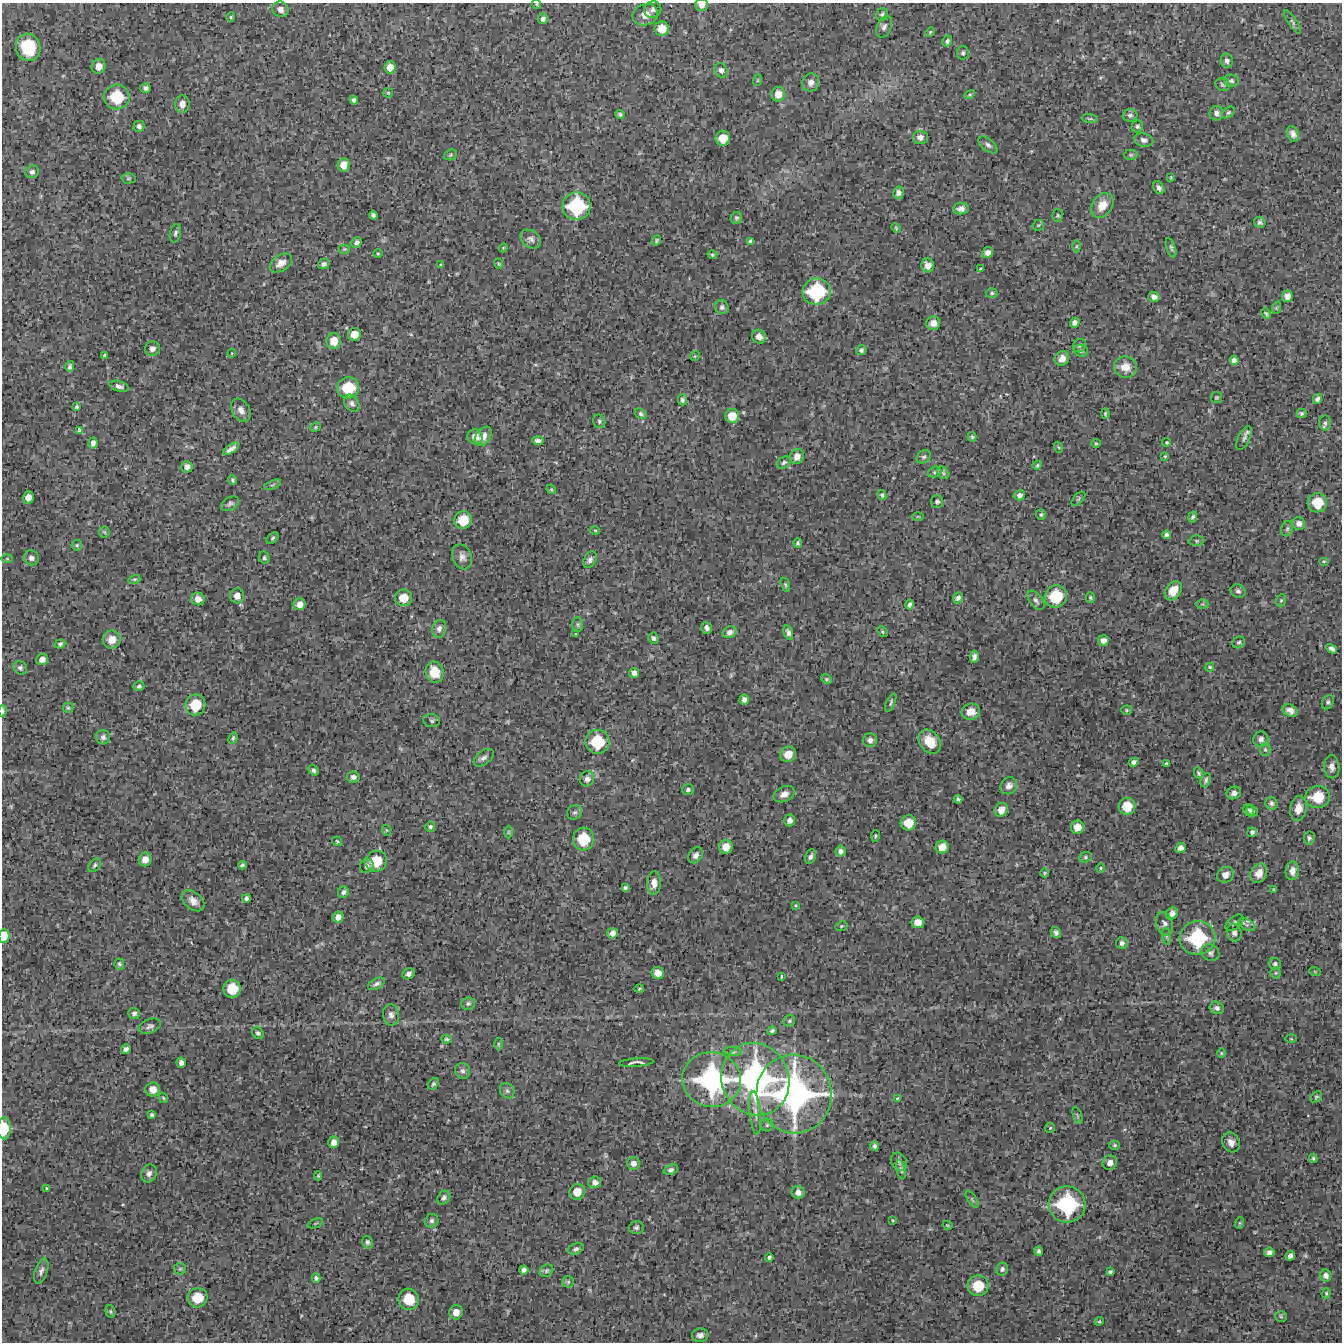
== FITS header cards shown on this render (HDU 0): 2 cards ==
NAXIS1  =                 1340 / length of data axis 1
NAXIS2  =                 1340 / length of data axis 2

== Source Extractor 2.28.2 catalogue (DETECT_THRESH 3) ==
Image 1340 x 1340 px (HDU 0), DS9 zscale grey, 1 PNG px = 1 image px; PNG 1344 x 1344 px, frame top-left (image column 1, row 1340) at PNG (2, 3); each listed source drawn as its Kron ellipse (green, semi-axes under 4 px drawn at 4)
Background 5330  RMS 470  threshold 1420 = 3 sigma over >= 5 px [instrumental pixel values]
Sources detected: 380; all 380 listed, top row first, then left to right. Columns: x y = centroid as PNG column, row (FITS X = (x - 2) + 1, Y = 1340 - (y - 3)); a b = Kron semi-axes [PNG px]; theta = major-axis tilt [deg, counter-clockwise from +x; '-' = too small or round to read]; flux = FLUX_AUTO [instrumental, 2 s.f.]
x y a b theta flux
536 4 5 4 - 3.7e+04
701 5 6 6 - 1.9e+05
281 9 8 7 - 1.9e+05
653 10 8 8 - 1.1e+05
882 14 6 5 - 6.8e+04
645 15 13 10 19 3.2e+05
231 17 5 4 - 3.7e+04
543 19 5 5 - 1.0e+05
1293 22 14 4 -56 7.0e+04
884 27 11 7 65 1.3e+05
662 29 7 7 - 4.1e+05
930 32 5 3 - 3.2e+04
947 41 6 4 58 7.1e+04
28 47 14 12 -70 1.1e+06
963 53 6 6 - 6.3e+04
1227 61 7 6 - 1.1e+05
99 66 7 7 - 2.6e+05
390 67 6 5 - 2.6e+05
721 70 7 6 - 1.3e+05
758 80 6 3 71 3.1e+04
1231 81 7 6 - 9.0e+04
811 82 9 8 - 1.6e+05
1223 84 7 6 - 7.0e+04
146 88 5 5 - 8.6e+04
388 93 5 4 - 3.3e+04
778 94 7 6 - 2.9e+05
970 95 5 4 - 4.3e+04
117 97 13 12 - 1.2e+06
354 100 4 4 - 7.1e+04
182 104 8 7 - 2.1e+05
1228 112 7 5 38 5.4e+04
1216 113 7 7 - 1.2e+05
620 114 5 4 - 5.7e+04
1130 115 7 6 - 8.3e+04
1090 119 8 4 -5 5.0e+04
139 126 5 5 - 9.5e+04
1137 126 6 5 - 6.2e+04
1293 134 8 5 -65 1.4e+05
920 137 7 6 - 1.3e+05
723 138 7 7 - 4.6e+05
1144 140 10 6 -17 1.3e+05
988 145 11 6 -39 1.0e+05
451 155 7 5 23 5.1e+04
1130 155 7 5 1 5.1e+04
343 165 7 6 - 2.9e+05
32 172 7 6 - 9.5e+04
1171 177 4 2 - 2.3e+04
128 178 7 5 1 4.8e+04
1159 188 7 5 -58 9.6e+04
898 193 6 5 - 1.0e+05
1102 205 13 10 54 4.3e+05
576 206 14 14 - 1.9e+06
961 209 8 5 6 1.5e+05
373 215 4 4 - 7.7e+04
1058 215 6 5 - 5.0e+04
736 218 6 5 - 5.4e+04
1260 222 6 5 - 7.0e+04
1038 225 6 5 - 4.5e+04
896 228 5 3 - 3.3e+04
175 233 9 5 77 8.4e+04
531 239 11 8 -36 1.3e+05
656 241 5 4 - 4.8e+04
750 241 4 3 - 5.3e+04
357 242 6 5 - 9.9e+04
1076 246 6 4 89 4.6e+04
503 248 4 3 - 2.9e+04
1171 248 10 4 -71 6.7e+04
345 249 6 5 - 5.0e+04
988 252 5 5 - 1.5e+05
378 254 4 3 - 2.8e+04
712 255 5 4 - 4.2e+04
281 263 12 8 33 2.4e+05
324 264 6 5 - 9.0e+04
441 264 4 3 - 2.6e+04
498 264 5 3 - 2.9e+04
928 265 7 6 - 1.9e+05
981 269 4 3 - 4.4e+04
816 292 14 13 - 1.9e+06
992 293 6 5 - 5.6e+04
1287 296 6 5 - 2.0e+05
1154 297 5 5 - 1.1e+05
722 307 7 6 - 8.5e+04
1276 308 6 4 72 4.0e+04
1266 314 6 3 -63 4.3e+04
933 323 7 7 - 2.4e+05
1075 323 5 4 - 1.1e+05
354 334 6 6 - 3.0e+05
759 337 7 6 - 1.7e+05
334 341 8 7 - 4.0e+05
1079 346 7 6 - 6.6e+04
152 349 7 7 - 1.3e+05
861 350 5 5 - 6.6e+04
1081 351 7 5 -20 7.0e+04
232 353 4 3 - 2.4e+04
105 355 3 3 - 4.8e+04
695 356 5 4 - 2.6e+04
1062 358 8 7 - 1.7e+05
1234 360 5 4 - 1.0e+05
70 366 5 4 - 6.2e+04
1125 367 11 10 - 3.7e+05
119 386 10 5 -16 1.2e+05
348 388 11 10 - 1.0e+06
1217 397 5 5 - 4.8e+04
1317 399 5 4 - 9.7e+04
682 400 5 4 - 6.7e+04
352 403 9 6 -53 1.1e+05
77 407 4 4 - 5.0e+04
241 410 12 8 -58 2.0e+05
1302 413 5 5 - 5.9e+04
641 414 6 5 - 6.5e+04
1105 414 5 3 - 4.5e+04
732 416 7 7 - 4.3e+05
599 421 7 6 - 5.9e+04
1325 423 7 6 - 7.7e+04
315 427 5 4 - 4.2e+04
79 430 4 3 - 3.8e+04
483 436 11 7 54 2.3e+05
475 437 8 7 - 2.2e+05
972 437 5 3 - 4.5e+04
1244 438 13 6 65 1.0e+05
538 441 6 4 -7 1.0e+05
1167 442 4 4 - 3.5e+04
93 443 5 4 - 1.4e+05
1096 443 4 4 - 3.3e+04
1058 447 5 3 - 2.9e+04
231 449 9 4 33 1.5e+05
1165 456 4 3 - 2.9e+04
797 457 8 6 62 2.1e+05
924 457 7 6 - 6.8e+04
784 462 7 5 32 6.9e+04
1037 465 5 4 - 4.0e+04
187 467 6 6 - 1.5e+05
935 472 7 5 21 5.0e+04
943 473 7 5 -48 6.2e+04
233 480 5 3 - 4.8e+04
273 485 9 3 21 4.7e+04
551 489 5 4 - 3.1e+04
882 495 5 4 - 5.3e+04
1020 495 5 5 - 1.1e+05
28 497 6 5 - 2.3e+05
1078 499 9 5 48 5.8e+04
937 501 6 6 - 6.9e+04
1317 503 9 9 - 7.7e+05
230 504 10 6 32 9.0e+04
1041 515 5 5 - 5.3e+04
918 516 6 4 -1 3.6e+04
1193 517 6 4 63 6.3e+04
463 520 9 8 - 6.8e+05
1299 523 6 6 - 1.3e+05
1287 529 8 5 73 6.6e+04
595 530 5 3 - 2.9e+04
104 532 5 5 - 4.2e+04
1166 535 4 4 - 7.6e+04
272 538 7 4 41 5.2e+04
1197 541 7 5 -1 5.7e+04
798 543 5 3 - 4.7e+04
77 545 5 5 - 4.5e+04
462 557 13 9 -67 1.8e+05
7 558 6 4 -1 4.2e+04
31 558 8 7 - 1.5e+05
264 558 6 5 - 5.4e+04
590 560 9 6 60 1.0e+05
1324 561 5 3 - 3.1e+04
134 579 6 3 18 3.9e+04
785 585 7 4 -70 4.4e+04
1173 591 10 7 56 4.7e+05
1238 591 7 6 - 8.8e+04
237 596 7 7 - 2.2e+05
1056 596 11 11 - 1.1e+06
403 598 8 8 - 4.8e+05
958 598 6 5 - 1.1e+05
1090 598 5 4 - 4.6e+04
198 599 7 6 - 2.3e+05
1036 600 11 6 -51 1.1e+05
1281 600 6 5 - 4.7e+04
300 604 6 5 - 2.0e+05
910 604 5 4 - 8.2e+04
1202 604 6 4 -1 4.5e+04
578 624 7 5 -89 6.1e+04
707 628 6 5 - 1.2e+05
439 629 9 7 75 1.4e+05
729 632 7 5 29 1.3e+05
788 632 7 4 -74 9.8e+04
882 632 6 4 -47 3.9e+04
576 634 3 2 - 2.4e+04
653 638 6 5 - 7.5e+04
112 640 9 9 - 3.2e+05
1103 641 5 5 - 1.8e+05
1239 642 6 5 - 5.9e+04
60 644 5 4 - 6.0e+04
1332 649 6 4 -30 1.0e+05
974 657 6 4 83 1.0e+05
42 659 6 5 - 1.9e+05
1210 667 4 4 - 4.7e+04
20 668 7 6 - 7.9e+04
434 672 11 9 -76 5.8e+05
634 673 5 5 - 1.3e+05
826 679 6 4 -27 4.4e+04
139 686 5 4 - 6.5e+04
744 700 5 4 - 1.2e+05
1328 702 7 5 62 6.9e+04
891 703 10 3 65 5.3e+04
195 705 10 10 - 8.3e+05
68 708 5 5 - 4.9e+04
1126 710 5 4 - 3.9e+04
1290 710 8 5 -26 1.7e+05
3 711 6 3 -88 6.8e+04
971 712 9 8 - 3.2e+05
432 721 8 6 -6 7.1e+04
103 737 7 7 - 1.1e+05
233 738 6 4 67 4.9e+04
1261 739 8 7 - 1.3e+05
870 740 7 6 - 1.4e+05
930 741 13 10 -53 5.3e+05
597 742 12 12 - 1.2e+06
1265 749 6 5 - 5.4e+04
788 754 8 7 - 4.2e+05
484 758 11 6 38 1.3e+05
1134 762 5 4 - 9.8e+04
1166 764 4 3 - 4.0e+04
1332 767 11 8 -85 1.8e+05
313 770 5 4 - 7.4e+04
1199 773 6 4 -63 5.6e+04
353 777 6 5 - 1.0e+05
587 779 8 7 - 1.3e+05
1206 780 7 4 69 6.9e+04
1009 786 9 8 - 1.7e+05
688 790 6 5 - 7.0e+04
1234 793 7 6 - 1.3e+05
784 794 11 7 25 2.0e+05
1318 797 12 11 - 9.0e+05
958 799 4 3 - 6.0e+04
1271 803 6 6 - 8.1e+04
1127 806 8 8 - 6.2e+05
1298 808 12 8 81 3.0e+05
1001 810 7 6 - 2.7e+05
1249 810 6 5 - 6.5e+04
1252 811 6 4 -35 7.8e+04
575 812 8 7 - 8.6e+04
789 820 6 5 - 1.5e+05
908 823 7 7 - 5.2e+05
430 827 5 5 - 6.0e+04
1077 827 6 6 - 3.2e+05
386 830 5 3 - 3.1e+04
508 832 6 4 89 3.5e+04
1252 832 5 4 - 7.3e+04
875 836 6 4 83 4.4e+04
1309 838 6 5 - 7.3e+04
584 839 11 10 - 9.7e+05
337 841 5 3 - 3.8e+04
726 847 7 6 - 3.5e+05
942 847 6 6 - 3.0e+05
1181 848 5 4 - 1.5e+05
841 851 5 5 - 1.2e+05
696 855 9 6 55 1.3e+05
810 856 8 5 66 9.3e+04
1085 857 6 5 - 5.3e+04
145 859 7 6 - 2.6e+05
376 861 11 10 - 8.2e+05
95 865 8 5 51 6.6e+04
242 865 4 4 - 7.1e+04
367 866 7 6 - 8.5e+04
1100 868 5 4 - 3.5e+04
1292 871 9 6 88 2.0e+05
1044 873 5 3 - 3.2e+04
1259 873 10 8 63 2.8e+05
1225 875 8 7 - 1.7e+05
654 883 11 7 89 2.3e+05
625 888 4 4 - 6.2e+04
1274 889 4 2 - 2.6e+04
343 892 6 5 - 9.6e+04
246 898 4 4 - 6.7e+04
193 901 13 8 -40 2.3e+05
795 905 4 3 - 3.2e+04
1172 913 6 5 - 1.7e+05
338 917 5 5 - 1.9e+05
918 922 6 6 - 2.7e+05
1234 923 11 6 38 8.1e+04
1165 924 12 8 -71 1.4e+05
1247 925 9 5 -28 1.0e+05
841 926 6 4 23 4.1e+04
612 933 5 5 - 1.7e+05
1056 933 6 5 - 9.4e+04
1234 933 9 7 -69 1.1e+05
4 936 7 5 88 3.4e+05
1167 936 9 4 -82 6.4e+04
1197 938 18 16 12 2.1e+06
1122 943 6 6 - 1.1e+05
1210 953 9 8 - 1.1e+05
119 964 5 5 - 6.0e+04
1275 964 6 6 - 6.7e+04
1315 972 6 3 -20 3.7e+04
658 973 6 6 - 2.4e+05
1276 973 5 5 - 4.2e+04
408 974 6 5 - 1.0e+05
781 976 3 2 - 3.1e+04
376 984 9 5 28 9.7e+04
232 989 9 8 - 7.8e+05
639 989 5 4 - 3.6e+04
468 1003 7 6 - 7.1e+04
1217 1008 7 6 - 1.1e+05
134 1013 6 5 - 8.4e+04
391 1015 10 8 -82 1.5e+05
789 1021 6 5 - 5.2e+04
150 1026 11 6 22 1.2e+05
772 1031 5 3 - 7.1e+04
258 1033 6 5 - 6.3e+04
446 1039 5 3 - 4.2e+04
1291 1039 6 4 -2 3.7e+04
498 1044 6 4 -90 4.0e+04
126 1049 5 4 - 9.4e+04
733 1052 9 3 -4 5.7e+04
1221 1053 4 4 - 3.3e+04
181 1063 5 4 - 1.2e+05
636 1063 17 4 4 1.3e+05
463 1071 8 7 - 1.1e+05
755 1079 37 33 -64 7.5e+06
712 1080 29 27 -11 5.1e+06
433 1084 6 5 - 5.9e+04
153 1089 7 7 - 3.0e+05
507 1091 8 6 -55 8.9e+04
794 1094 39 37 -80 8.8e+06
1316 1097 7 4 44 5.2e+04
163 1098 5 4 - 3.4e+04
897 1098 4 3 - 3.1e+04
755 1113 21 5 -84 2.1e+05
152 1115 3 3 - 5.5e+04
1077 1115 8 3 -71 5.4e+04
767 1125 6 6 - 6.7e+04
4 1128 11 6 90 6.8e+05
1050 1128 5 4 - 4.6e+04
334 1142 6 5 - 2.1e+05
1231 1142 10 8 -62 2.2e+05
1115 1145 5 4 - 4.4e+04
875 1146 5 4 - 6.3e+04
1313 1158 4 3 - 4.3e+04
899 1162 9 7 -65 9.5e+04
633 1163 6 6 - 1.5e+05
1110 1163 7 7 - 2.0e+05
671 1170 7 5 21 8.3e+04
901 1170 10 4 -77 7.2e+04
149 1173 9 7 62 1.5e+05
318 1176 4 3 - 3.7e+04
595 1182 6 6 - 1.4e+05
47 1188 4 3 - 3.9e+04
577 1192 8 7 - 3.9e+05
798 1192 6 6 - 1.8e+05
444 1198 7 6 - 8.5e+04
972 1199 10 4 -57 5.1e+04
1067 1204 18 18 - 2.8e+06
893 1220 3 3 - 2.7e+04
432 1221 7 6 - 9.0e+04
315 1223 8 2 21 3.3e+04
1239 1223 6 4 70 3.3e+04
947 1225 5 3 - 2.7e+04
636 1228 7 6 - 8.2e+04
367 1242 6 5 - 7.3e+04
576 1249 8 5 21 8.0e+04
1039 1251 5 4 - 7.7e+04
1269 1252 5 4 - 1.3e+05
1290 1256 5 4 - 1.3e+05
769 1257 4 4 - 5.7e+04
180 1269 6 5 - 5.2e+04
1002 1269 6 6 - 9.7e+04
524 1270 4 4 - 1.0e+05
41 1271 13 6 71 1.2e+05
546 1271 7 5 34 6.0e+04
1110 1272 4 3 - 5.7e+04
1326 1276 6 5 - 1.2e+05
316 1278 4 4 - 6.3e+04
568 1282 6 5 - 4.9e+04
978 1286 10 10 - 8.3e+05
1326 1293 5 4 - 3.9e+04
198 1298 10 9 - 7.5e+05
409 1299 10 10 - 8.5e+05
110 1312 6 5 - 5.1e+04
456 1312 7 6 - 2.6e+05
1281 1316 5 5 - 4.2e+04
1099 1321 4 4 - 3.4e+04
700 1335 8 7 - 1.3e+05
At the frame edge (FLAGS 8, measured only in part): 5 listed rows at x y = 536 4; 701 5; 3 711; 4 936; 4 1128